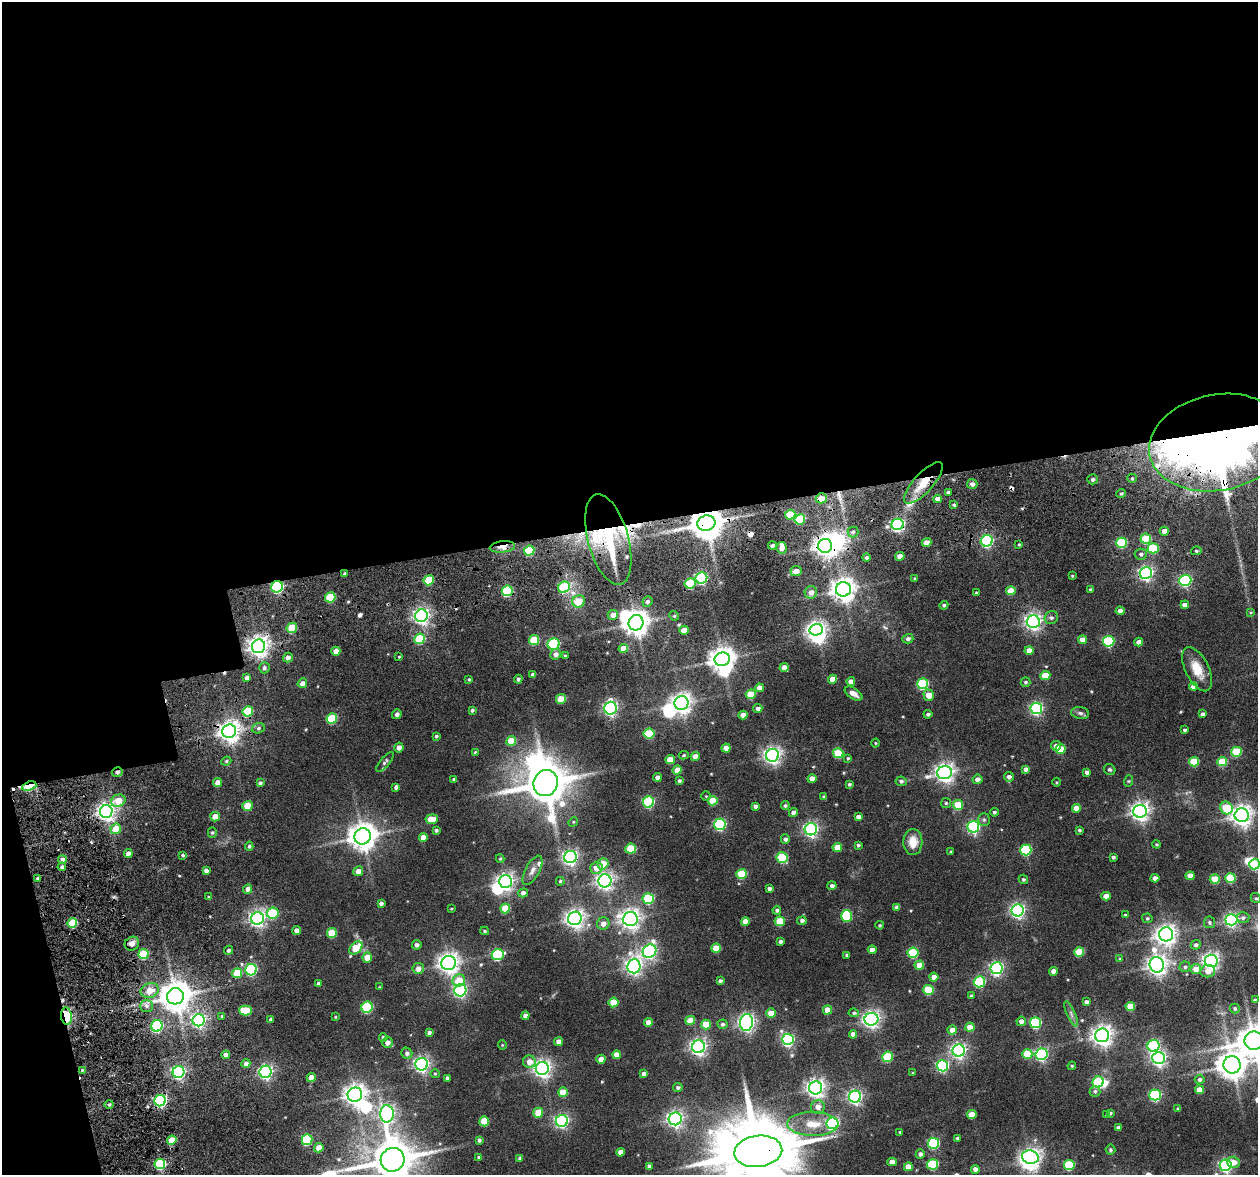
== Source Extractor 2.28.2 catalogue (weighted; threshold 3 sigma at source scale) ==
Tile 1 of 4 x 4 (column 1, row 1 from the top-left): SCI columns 145-1400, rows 3748-4920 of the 5399 x 5357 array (HDU 1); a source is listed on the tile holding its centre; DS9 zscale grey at full resolution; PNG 1260 x 1177 px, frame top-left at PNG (2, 2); each listed source drawn as its Kron ellipse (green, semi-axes under 4 px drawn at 4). Shown black and unused: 48% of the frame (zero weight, under 3 of 6 exposures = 11% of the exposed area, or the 3 px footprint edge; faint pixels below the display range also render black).
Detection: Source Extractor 2.28.2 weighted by HDU 2 'WHT'; one run over the whole footprint, this tile lists its part. Background 0.141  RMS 0.015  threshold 0.0605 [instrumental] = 3 sigma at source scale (4.09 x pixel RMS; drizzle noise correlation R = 1.36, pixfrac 0.8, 0.05/0.05 arcsec/px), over >= 5 px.
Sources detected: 434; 13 inside a brighter object's white glare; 6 cosmic-ray / hot-pixel residue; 1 long thin detection or spike segment (spike, bleed or trail) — neither listed nor drawn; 7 inside a brighter listed object's ellipse — not listed separately; the other 407 listed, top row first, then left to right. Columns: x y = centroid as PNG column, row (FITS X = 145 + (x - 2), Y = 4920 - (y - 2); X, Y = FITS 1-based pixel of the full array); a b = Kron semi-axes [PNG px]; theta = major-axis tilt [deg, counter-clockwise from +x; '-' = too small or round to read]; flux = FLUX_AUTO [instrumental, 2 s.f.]
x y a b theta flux
1218 443 69 48 11 1100
1132 478 5 4 - 1.8
1093 479 5 5 - 3.4
923 483 27 9 48 28
972 484 5 5 - 3.5
948 492 3 3 - 2.3
1121 493 5 4 - 2
821 498 5 5 - 16
937 499 4 4 - 7.1
954 505 4 4 - 2.3
790 515 5 5 - 41
800 519 5 5 - 51
706 523 9 7 15 2600
898 524 6 5 - 240
1164 531 4 4 - 9.7
853 532 5 5 - 2.4
608 539 46 20 -75 93
1146 539 5 5 - 46
987 541 6 5 - 210
927 542 5 4 - 10
1122 543 5 5 - 70
1019 544 3 3 - 1.2
772 546 4 3 - 4.2
825 546 7 7 - 850
502 547 12 5 6 11
782 548 5 5 - 8
1153 548 5 5 - 59
529 551 5 5 - 49
1196 551 5 4 - 2
1141 554 6 5 - 3
900 556 5 4 - 11
866 558 4 4 - 2.1
796 571 6 5 - 7.5
1146 573 6 6 - 300
345 574 3 3 - 2.6
1072 576 3 3 - 1.1
701 578 6 5 - 150
915 579 4 3 - 1.7
429 580 5 5 - 38
1185 580 6 5 - 180
690 583 5 5 - 58
277 587 6 5 - 160
564 587 6 5 - 76
843 589 7 7 - 990
1091 590 3 3 - 2
507 591 5 5 - 80
1011 591 5 4 - 17
811 592 6 6 - 7.6
976 593 3 3 - 1.7
330 597 5 5 - 50
579 601 6 6 - 18
647 601 5 5 - 2.9
944 605 4 4 - 2.3
1185 605 4 4 - 6.1
1120 611 4 4 - 5.2
1251 612 4 3 - 0.92
613 615 5 5 - 5.9
421 616 6 6 - 410
674 616 5 4 - 1.4
1051 618 7 6 - 3.1
1033 622 6 6 - 420
636 623 8 7 - 1200
292 628 5 5 - 36
684 630 5 4 - 15
816 630 7 5 12 420
420 639 5 5 - 53
908 639 5 4 - 3.4
534 640 5 5 - 45
1083 640 4 4 - 10
1109 641 5 5 - 97
1139 642 4 4 - 5.1
554 644 6 5 - 120
258 646 7 6 - 740
623 648 5 4 - 13
1029 650 4 4 - 9.5
336 651 4 4 - 8.4
556 654 5 5 - 5.1
565 655 4 3 - 1.4
399 657 4 3 - 1
288 658 5 4 - 4.4
722 659 7 7 - 1200
784 667 4 4 - 8.8
264 668 5 5 - 2.9
1197 669 24 11 -64 20
533 674 4 3 - 3.8
1045 675 5 4 - 22
247 678 4 4 - 5.5
469 679 3 3 - 1.2
518 679 4 4 - 2.5
833 679 4 4 - 12
851 681 4 4 - 6.3
1025 682 5 4 - 2.2
302 683 5 4 - 6.5
923 684 5 5 - 90
1193 686 4 4 - 7.3
759 688 4 4 - 8
751 694 5 5 - 31
853 694 10 5 -32 6.6
929 695 5 5 - 13
561 699 5 4 - 29
681 703 7 7 - 710
610 708 6 6 - 300
1036 708 6 5 - 210
758 709 4 4 - 4.6
472 710 3 3 - 2.1
248 711 5 5 - 53
1080 713 9 6 -10 3.1
397 714 5 4 - 3.6
928 714 4 3 - 2.6
1203 714 4 4 - 3.7
743 715 4 4 - 9
332 719 5 5 - 52
258 728 6 5 - 2.6
1184 730 3 3 - 1.8
229 731 7 6 - 830
649 733 5 5 - 51
436 736 4 3 - 1.6
511 741 5 4 - 25
876 743 4 3 - 0.98
1056 746 5 4 - 6.1
399 748 5 4 - 5.8
726 748 4 4 - 9
1060 749 5 4 - 31
475 752 4 2 - 0.83
1236 752 5 5 - 55
838 753 5 5 - 43
684 755 5 4 - 1.5
772 755 6 6 - 460
695 756 4 4 - 8.7
848 758 4 3 - 1.5
670 760 5 4 - 16
226 761 5 4 - 1.6
385 762 12 4 50 2.7
1194 762 5 4 - 40
1222 762 5 4 - 39
1026 769 4 4 - 4.8
677 770 4 4 - 12
1110 770 6 5 - 2.1
117 772 5 4 - 3.4
1087 772 4 4 - 4
945 773 7 6 - 610
657 777 4 4 - 5.5
1009 777 5 4 - 4.6
454 779 4 3 - 2.3
812 779 4 4 - 9.1
977 779 5 5 - 5.4
679 781 4 4 - 2.2
901 781 5 5 - 2.7
1129 781 6 4 70 1.4
218 782 4 4 - 10
1056 782 4 3 - 1
260 783 4 3 - 2.6
546 783 13 12 - 4600
849 784 3 3 - 1.9
29 786 7 4 19 53
396 787 4 3 - 3
706 796 4 4 - 1.3
824 797 4 4 - 2
118 801 7 6 - 19
713 801 5 4 - 28
649 802 6 5 - 130
946 803 5 5 - 1.7
785 805 4 4 - 2.1
958 805 5 5 - 36
247 806 5 5 - 22
755 806 4 3 - 3
1076 808 4 4 - 12
1226 808 6 6 - 52
1140 811 6 6 - 580
106 812 6 6 - 580
994 812 4 4 - 2.4
793 813 4 4 - 5.3
1242 815 7 7 - 790
215 817 5 4 - 12
858 817 4 4 - 5.5
432 819 6 4 7 16
984 819 6 5 - 2.3
573 822 5 4 - 1.3
720 824 6 5 - 140
973 827 6 6 - 190
116 829 5 5 - 24
811 829 6 6 - 290
436 830 3 3 - 2.2
1079 830 3 3 - 1.6
212 832 5 4 - 1.7
363 836 8 8 - 1500
423 837 4 4 - 12
785 839 5 4 - 3.5
913 842 13 9 89 17
1157 844 4 3 - 1.4
858 845 3 3 - 1.9
249 846 4 4 - 2
837 847 5 4 - 17
631 849 5 5 - 36
1026 850 5 5 - 92
951 852 3 3 - 1.5
128 854 4 4 - 5.9
183 855 4 3 - 1.7
570 857 6 6 - 340
1113 857 3 3 - 2.4
782 858 5 5 - 74
500 859 4 4 - 1.4
62 860 4 4 - 6.3
603 864 6 5 - 17
1255 864 5 5 - 83
62 867 4 4 - 2.3
596 868 6 5 - 12
532 870 16 7 62 6.9
206 871 4 4 - 4.2
358 871 5 5 - 8.2
742 874 5 5 - 42
1190 876 4 4 - 10
38 878 3 2 - 1.9
1155 878 4 4 - 6.7
1230 878 5 5 - 53
1023 879 5 4 - 1.9
1215 879 5 5 - 31
505 881 6 6 - 440
560 881 4 4 - 1.7
605 881 6 6 - 480
832 886 4 4 - 3.8
769 888 4 3 - 2.9
248 889 5 4 - 6.9
523 893 5 4 - 4.1
1106 896 4 4 - 13
208 897 3 2 - 0.98
1256 898 5 4 - 1.6
648 899 5 5 - 72
381 903 4 3 - 3.2
897 907 4 4 - 4.3
505 908 5 4 - 28
451 909 3 2 - 0.96
777 910 4 4 - 2.4
1018 910 6 6 - 310
273 913 6 5 - 66
1125 915 3 3 - 1.7
847 916 6 5 - 53
257 918 6 6 - 420
575 918 7 6 - 560
1147 918 5 4 - 1.8
1243 918 6 5 - 3
630 919 7 7 - 680
802 920 5 4 - 3.6
1231 920 6 5 - 240
745 921 4 4 - 10
780 921 5 5 - 36
1209 922 6 5 - 2
72 923 5 4 - 45
603 923 6 6 - 7.1
880 925 4 3 - 1.4
297 930 4 4 - 6.5
485 931 4 3 - 1.5
332 933 5 5 - 31
1166 934 7 7 - 680
780 941 3 3 - 2.8
132 944 7 6 - 6.6
417 945 5 4 - 3.5
1196 945 5 5 - 3.2
356 948 7 5 45 32
716 948 5 4 - 22
228 950 5 4 - 2.5
872 950 4 4 - 7.5
650 951 7 6 - 290
1079 952 5 4 - 33
913 953 5 5 - 71
143 954 5 5 - 57
498 955 6 5 - 110
847 955 4 3 - 1.7
367 957 5 5 - 16
1120 959 4 3 - 1.2
1211 961 6 6 - 430
448 963 7 7 - 750
919 965 5 4 - 15
1157 965 8 7 - 720
634 966 7 6 - 460
1185 967 5 5 - 2.4
997 968 6 6 - 250
418 969 5 5 - 6.9
1196 969 5 5 - 14
251 970 6 5 - 130
1053 971 4 4 - 9.5
1208 971 7 6 - 8.4
237 973 5 5 - 28
934 977 4 4 - 8.3
459 981 6 6 - 21
720 981 4 3 - 2.8
979 982 6 5 - 95
319 984 4 4 - 3.7
379 987 3 3 - 0.91
460 990 6 6 - 220
928 990 5 5 - 52
150 991 9 7 20 14
175 996 8 8 - 2100
971 996 4 4 - 2.2
1255 1000 3 3 - 1.8
614 1002 5 4 - 26
1086 1002 4 4 - 3.7
146 1006 6 6 - 3.6
1130 1006 5 4 - 25
367 1007 6 5 - 92
1235 1008 5 4 - 2.1
246 1010 6 5 - 32
828 1010 5 4 - 17
771 1013 4 4 - 14
854 1013 5 4 - 2.3
1071 1014 13 4 -67 4
66 1016 9 5 -82 82
222 1016 4 3 - 1.2
525 1016 4 4 - 4.5
335 1017 3 3 - 0.97
271 1019 3 3 - 2.2
871 1019 7 6 - 470
199 1020 6 6 - 290
690 1020 5 4 - 15
1021 1021 5 4 - 5.2
648 1022 4 4 - 9
746 1023 8 6 84 420
1035 1023 5 5 - 110
706 1024 5 5 - 22
722 1024 5 4 - 2.5
157 1026 6 5 - 140
970 1027 4 4 - 19
952 1030 4 4 - 8.3
429 1032 4 4 - 2.9
853 1034 4 4 - 7.3
1102 1035 7 7 - 690
383 1037 4 4 - 2
788 1039 6 5 - 210
559 1041 4 4 - 6.1
1254 1041 9 9 - 2100
387 1042 5 5 - 6.4
502 1045 4 4 - 1
1154 1046 6 6 - 150
698 1047 6 6 - 410
959 1051 6 6 - 340
407 1053 6 5 - 3.5
1027 1054 5 5 - 33
1042 1054 6 5 - 200
226 1055 4 4 - 5.6
617 1055 4 4 - 12
888 1057 5 5 - 59
1159 1058 6 6 - 350
601 1059 4 4 - 8.4
529 1062 6 6 - 10
246 1063 4 4 - 5
422 1064 6 6 - 370
1232 1065 9 8 - 1600
942 1066 6 5 - 170
1072 1066 4 4 - 1.3
542 1068 6 6 - 530
82 1070 4 3 - 1.5
179 1072 6 6 - 270
266 1072 6 6 - 290
913 1073 4 3 - 1.2
435 1074 5 4 - 1.4
644 1074 4 4 - 5.1
311 1078 4 4 - 10
447 1078 4 3 - 3
1200 1079 5 5 - 3.3
1098 1082 5 5 - 95
678 1087 5 4 - 2.4
816 1088 6 6 - 520
1199 1090 4 4 - 13
1095 1091 5 5 - 2.4
563 1092 5 5 - 23
355 1095 7 7 - 780
1155 1095 5 5 - 140
855 1097 6 6 - 280
160 1101 6 5 - 230
109 1104 4 4 - 1.8
818 1107 7 6 - 8.8
1178 1109 4 3 - 2.1
538 1113 5 5 - 25
1111 1113 4 3 - 1.2
387 1114 8 7 - 370
972 1115 5 4 - 17
1106 1115 3 3 - 1.1
675 1119 6 6 - 390
484 1121 5 5 - 31
562 1121 6 6 - 250
832 1123 6 6 - 200
813 1124 25 12 0 26
1118 1128 4 4 - 3.8
900 1132 3 3 - 1.2
957 1138 3 3 - 2
172 1140 5 4 - 20
307 1140 5 5 - 74
479 1140 4 3 - 2.1
934 1143 5 5 - 110
319 1148 5 4 - 14
1111 1150 5 5 - 1.8
758 1151 24 15 7 14000
621 1152 4 4 - 7.7
920 1154 4 4 - 3.9
479 1157 3 3 - 2.7
1030 1157 8 6 -9 390
520 1158 4 4 - 3.2
392 1160 12 11 - 4500
892 1162 4 4 - 8
1234 1162 6 5 - 10
160 1164 5 5 - 120
933 1164 5 5 - 74
1069 1165 5 5 - 61
1226 1165 6 5 - 240
649 1166 4 3 - 2.8
908 1167 4 4 - 13
975 1169 4 4 - 7.6
Overlapping masked pixels (flux is a lower limit): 20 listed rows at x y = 1218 443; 923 483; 821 498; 706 523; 898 524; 608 539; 825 546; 502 547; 1146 573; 345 574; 277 587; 564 587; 507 591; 229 731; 117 772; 29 786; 106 812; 66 1016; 160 1101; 758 1151
Isophote crosses this tile's border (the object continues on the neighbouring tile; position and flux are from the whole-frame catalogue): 6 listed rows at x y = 1218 443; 1255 864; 1254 1041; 758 1151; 392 1160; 1226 1165